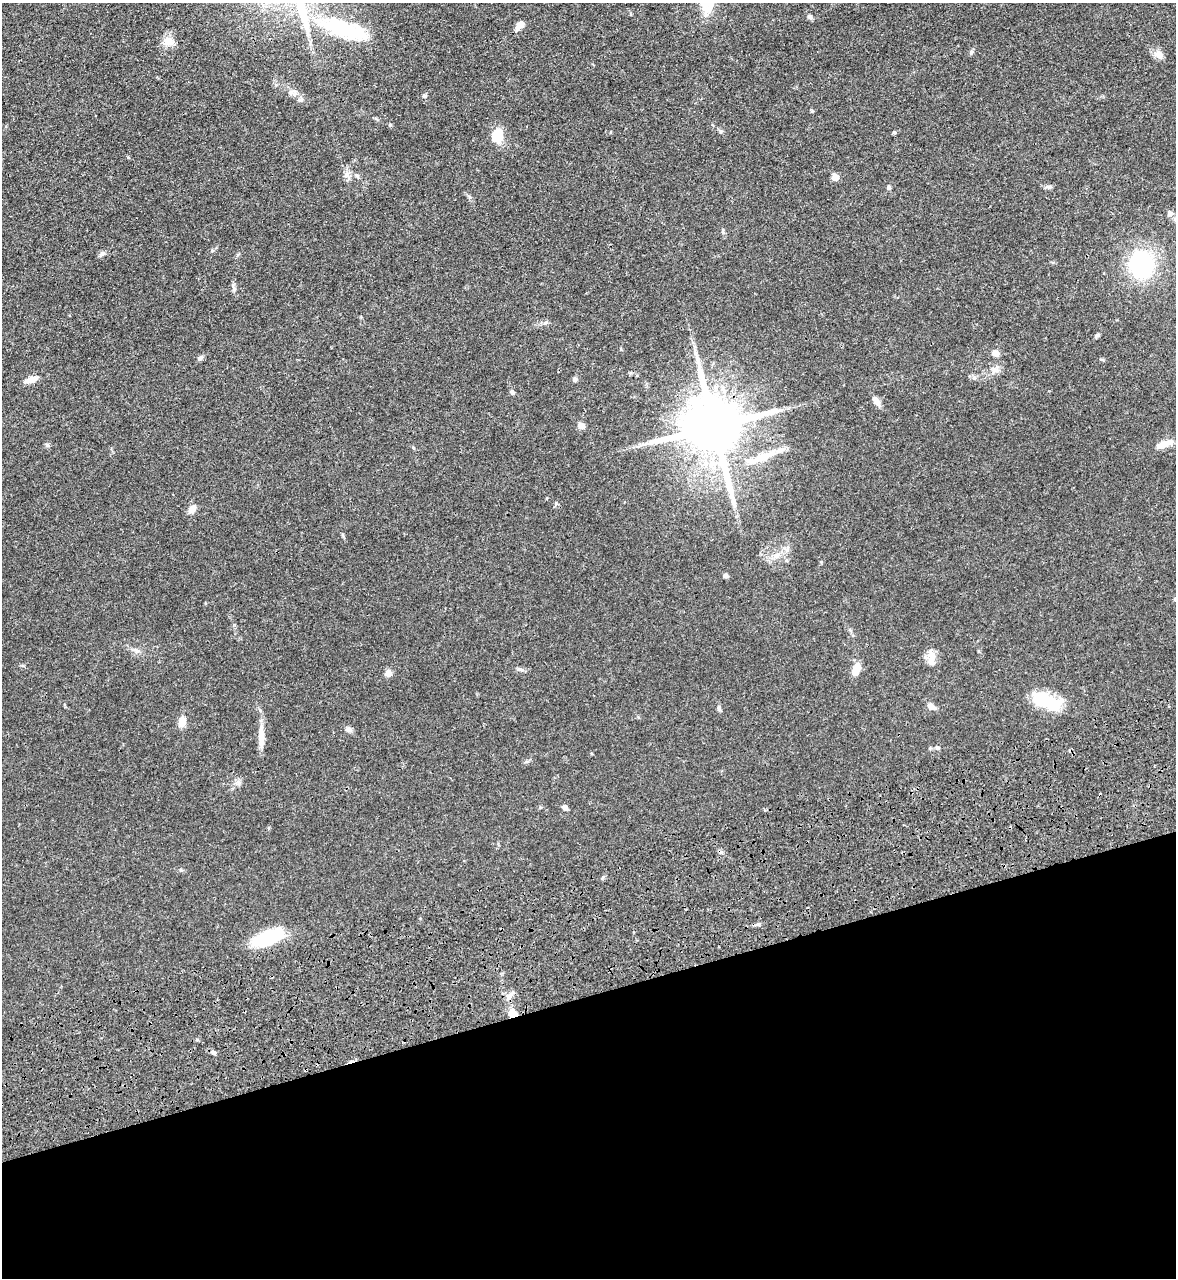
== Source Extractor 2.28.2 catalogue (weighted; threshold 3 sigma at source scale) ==
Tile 14 of 4 x 4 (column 2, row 4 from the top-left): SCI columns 1606-2779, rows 176-1451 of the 5334 x 5453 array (HDU 1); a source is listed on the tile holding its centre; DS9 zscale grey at full resolution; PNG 1178 x 1280 px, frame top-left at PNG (2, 3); no overlay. Shown black and unused: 22% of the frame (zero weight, under 3 of 4 exposures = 11% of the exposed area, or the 3 px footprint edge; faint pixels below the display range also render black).
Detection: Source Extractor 2.28.2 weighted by HDU 2 'WHT'; one run over the whole footprint, this tile lists its part. Background 0.0519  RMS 0.0042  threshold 0.0187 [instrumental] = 3 sigma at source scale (4.5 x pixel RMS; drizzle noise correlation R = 1.50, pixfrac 1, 0.05/0.05 arcsec/px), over >= 5 px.
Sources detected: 62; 3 cosmic-ray / hot-pixel residue — not listed; the other 59 listed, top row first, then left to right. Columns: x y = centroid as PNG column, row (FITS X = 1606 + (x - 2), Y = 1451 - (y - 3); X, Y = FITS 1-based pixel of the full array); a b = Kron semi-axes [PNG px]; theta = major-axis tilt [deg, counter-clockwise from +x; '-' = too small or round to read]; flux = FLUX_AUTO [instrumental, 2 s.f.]
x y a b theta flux
810 16 8 5 -48 0.88
520 26 12 6 46 3.2
343 29 71 22 -17 35
168 41 14 12 -19 4
971 52 8 5 65 0.71
1159 54 12 9 -22 2.8
291 92 9 7 32 1.4
424 96 6 5 - 0.77
300 100 8 6 15 0.93
812 111 5 4 - 0.4
390 125 4 4 - 0.43
894 132 6 4 0 0.47
497 136 14 11 83 9
347 174 9 7 -89 1.8
357 176 7 4 -44 0.66
835 177 5 5 - 6.7
889 187 6 4 81 0.95
1049 187 8 5 9 0.92
1170 214 7 7 - 1.6
723 232 6 4 -72 0.57
102 254 9 6 37 1.2
1141 265 20 17 -88 52
234 288 11 5 -72 1.1
546 322 6 4 19 0.69
1097 336 9 4 41 0.72
995 353 8 6 -12 2.5
200 358 8 5 45 1.1
995 370 13 8 43 2.6
575 379 7 5 -30 0.82
31 380 17 6 20 3.3
512 392 7 5 -45 0.92
876 401 12 7 -52 2.4
777 411 7 7 - 1.4
581 426 9 8 - 1.8
714 427 18 15 -73 3400
1164 444 24 7 20 4
762 457 46 9 22 9.2
192 509 12 8 58 2.7
343 535 7 4 -71 0.49
787 549 7 4 72 0.88
776 556 9 7 16 2
725 575 5 5 - 0.99
137 651 8 5 -30 1.1
932 657 22 8 -81 4.1
856 670 13 7 62 5.8
388 673 6 6 - 3.3
1046 701 39 15 -21 17
931 707 9 6 -37 2.6
719 708 7 5 -70 0.76
182 722 9 6 80 5.2
349 730 8 7 - 1.2
261 737 32 7 -90 5
938 748 6 5 - 0.75
565 808 8 5 -44 1.3
758 924 6 4 17 0.75
267 938 31 13 22 25
509 996 12 6 56 1.9
513 1014 8 7 - 5.2
213 1053 6 5 - 1.1
Overlapping masked pixels (flux is a lower limit): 3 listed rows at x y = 714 427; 762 457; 513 1014
Isophote crosses this tile's border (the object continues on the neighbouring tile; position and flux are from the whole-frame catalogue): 1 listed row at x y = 343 29
Unlisted compact peaks at least as high as the median listed source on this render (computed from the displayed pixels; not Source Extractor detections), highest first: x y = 47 445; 520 669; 721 131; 128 157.